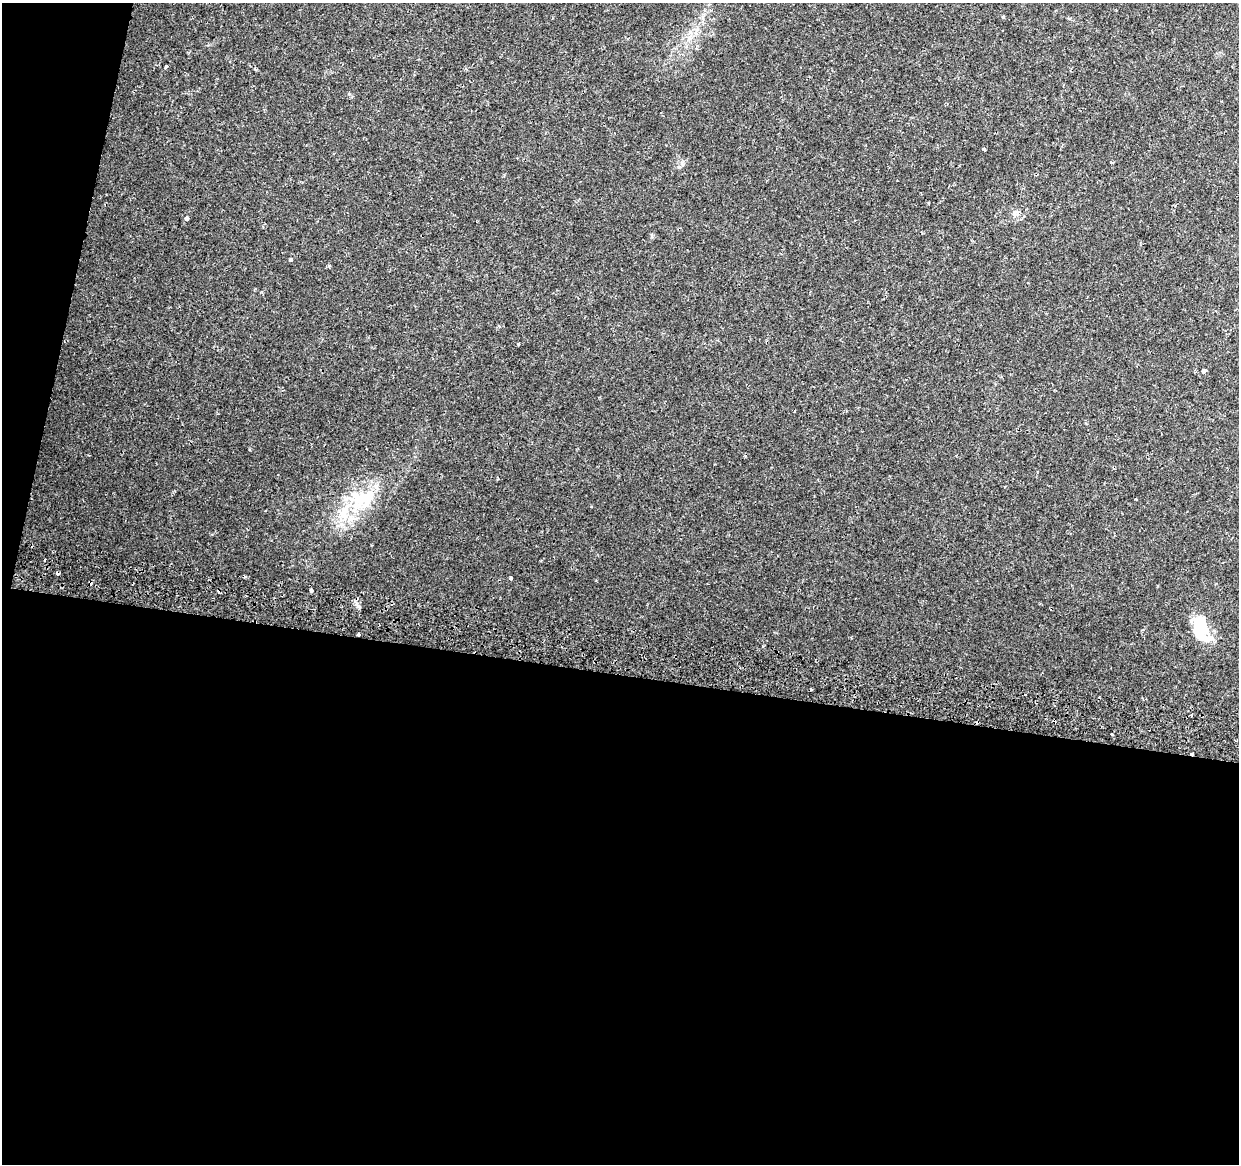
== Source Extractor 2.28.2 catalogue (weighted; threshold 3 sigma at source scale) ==
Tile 13 of 4 x 4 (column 1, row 4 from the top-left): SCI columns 19-1255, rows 332-1493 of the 4976 x 5248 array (HDU 1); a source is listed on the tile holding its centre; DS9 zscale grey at full resolution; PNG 1241 x 1166 px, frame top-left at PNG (2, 3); no overlay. Shown black and unused: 45% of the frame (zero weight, under 2 of 3 exposures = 3% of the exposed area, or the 3 px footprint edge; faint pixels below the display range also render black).
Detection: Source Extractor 2.28.2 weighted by HDU 2 'WHT'; one run over the whole footprint, this tile lists its part. Background 0.0332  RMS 0.0032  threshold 0.0145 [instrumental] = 3 sigma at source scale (4.5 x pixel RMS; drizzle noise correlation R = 1.50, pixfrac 1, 0.0396/0.0396 arcsec/px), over >= 5 px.
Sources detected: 27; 1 inside a brighter object's white glare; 7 cosmic-ray / hot-pixel residue — not listed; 2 inside a brighter listed object's ellipse — not listed separately; the other 17 listed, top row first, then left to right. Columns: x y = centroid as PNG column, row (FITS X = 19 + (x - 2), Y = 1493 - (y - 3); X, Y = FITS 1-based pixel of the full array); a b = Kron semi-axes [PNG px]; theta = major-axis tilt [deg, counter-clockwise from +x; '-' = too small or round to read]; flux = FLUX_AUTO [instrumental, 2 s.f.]
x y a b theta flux
1003 17 4 4 - 0.36
166 67 3 3 - 0.43
984 149 3 3 - 0.61
1111 162 3 3 - 0.27
1015 214 9 5 -83 1.1
186 218 5 4 - 0.67
291 260 3 3 - 1.2
329 266 5 3 - 0.3
1204 371 5 4 - 1.2
498 478 4 2 - 0.25
364 498 38 20 21 17
511 578 4 3 - 1
311 590 3 3 - 1.5
1200 628 26 16 -42 8.5
358 635 3 3 - 1.8
1191 715 3 2 - 0.31
1112 734 3 3 - 0.93
Overlapping masked pixels (flux is a lower limit): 1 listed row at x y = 358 635
Unlisted compact peaks at least as high as the median listed source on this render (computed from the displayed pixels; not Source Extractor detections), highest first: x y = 358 606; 518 344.